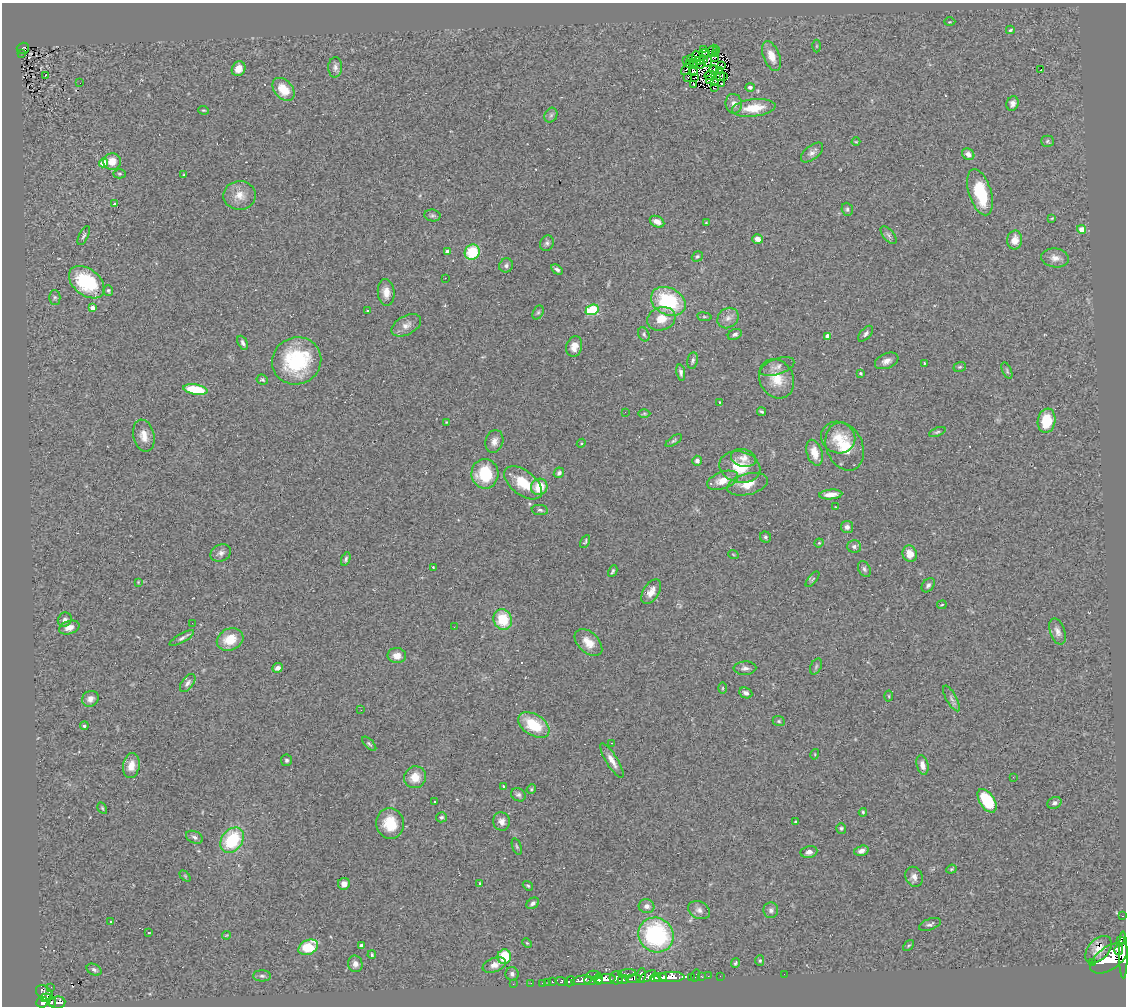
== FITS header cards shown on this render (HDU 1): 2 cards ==
NAXIS1  =                 1124
NAXIS2  =                 1004

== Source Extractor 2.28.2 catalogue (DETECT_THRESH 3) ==
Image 1124 x 1004 px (HDU 1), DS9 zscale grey, 1 PNG px = 1 image px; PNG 1128 x 1008 px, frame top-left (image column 1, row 1004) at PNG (2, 3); each listed source drawn as its Kron ellipse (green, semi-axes under 4 px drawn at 4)
Background 0.528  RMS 0.065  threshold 0.196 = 3 sigma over >= 5 px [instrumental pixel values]
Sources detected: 272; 3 with non-positive FLUX_AUTO (blend fragments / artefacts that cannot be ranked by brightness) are neither listed nor drawn; the other 269 listed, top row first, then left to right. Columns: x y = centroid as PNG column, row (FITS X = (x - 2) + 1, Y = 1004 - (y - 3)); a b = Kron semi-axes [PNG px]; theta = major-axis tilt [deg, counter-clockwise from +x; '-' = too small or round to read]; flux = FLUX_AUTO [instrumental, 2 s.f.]
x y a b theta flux
950 22 5 3 - 3.8
1010 30 4 3 - 6.1
816 46 6 4 90 5.5
23 48 6 5 - 83
704 50 2 2 - 3.2
713 50 6 3 49 5.8
717 51 3 2 - 6.2
705 52 3 2 - 2.9
22 53 3 3 - 9.3
715 54 4 2 - 0.64
696 56 5 2 - 4
771 56 16 8 -68 59
714 57 3 2 - 2.3
692 59 3 2 - 2.8
703 59 3 2 - 1.7
687 60 3 2 - 0.87
699 61 2 2 - 1.4
708 61 5 3 - 3.2
690 63 3 2 - 5.8
700 64 4 2 - 3.4
722 65 4 2 - 1.8
694 66 3 2 - 3.7
335 67 10 7 88 18
239 69 8 6 56 40
686 69 6 3 46 14
1041 69 3 2 - 22
714 70 5 3 - 4.6
719 70 2 2 - 4.7
693 71 5 3 - 8
45 75 2 2 - 2.4
710 75 5 2 - 3.1
724 76 4 2 - 8.7
720 77 5 2 - 10
688 78 3 2 - 10
694 78 2 2 - 3
709 80 4 2 - 3.2
714 82 4 2 - 3.3
80 83 2 2 - 5.7
721 83 3 2 - 2.6
694 84 3 2 - 5
750 87 5 4 - 13
714 88 3 2 - 4.4
284 89 13 9 -48 94
734 104 10 8 -81 27
1013 104 7 6 - 19
754 108 22 8 6 110
203 110 5 3 - 5
551 115 8 6 62 12
1047 141 6 5 - 8.4
856 142 4 3 - 3.5
812 153 13 7 39 22
968 154 7 5 -39 26
112 162 9 8 - 50
104 163 4 4 - 120
119 174 6 4 -2 6.4
184 175 4 3 - 4.3
980 192 24 11 -72 230
240 195 16 14 2 62
115 204 4 3 - 12
847 209 7 5 -68 8.8
432 215 8 6 -8 10
1052 218 3 3 - 4.2
657 222 7 5 -27 26
706 223 4 3 - 4.1
1081 229 4 4 - 54
889 235 10 5 -50 14
84 236 10 4 64 10
758 239 5 4 - 28
1015 240 9 7 81 50
547 243 8 6 65 13
447 252 4 3 - 26
472 252 8 7 - 170
697 256 6 5 - 8
1055 258 14 9 -7 33
506 265 7 6 - 14
557 270 6 4 -32 13
445 278 2 2 - 2.4
87 282 20 13 -38 330
108 290 5 5 - 6.6
386 292 13 8 -84 41
55 297 7 5 -89 9.3
668 301 18 13 -26 320
92 308 4 4 - 44
367 310 3 2 - 7.3
592 310 7 5 24 330
538 312 7 5 62 8.5
704 317 7 4 -8 5.8
728 318 11 9 40 27
661 319 14 11 18 70
406 325 16 9 30 33
644 334 7 5 -67 9.3
735 334 7 5 25 13
866 334 9 5 48 13
827 336 4 4 - 41
243 343 7 4 -63 13
574 347 10 8 73 42
693 360 8 5 79 10
297 361 25 23 27 360
887 361 12 7 23 27
924 363 4 3 - 3.4
777 367 18 8 19 27
960 367 6 5 - 6.6
1007 371 9 4 -65 7.8
681 372 8 4 -79 14
860 373 3 3 - 6.5
777 379 20 17 -62 100
262 380 6 4 -26 8.5
195 389 12 5 -10 200
720 402 3 3 - 3.3
625 412 2 2 - 16
761 412 4 3 - 6.9
644 413 6 4 1 6.5
1047 421 12 9 81 150
446 422 4 3 - 4.1
937 432 9 4 21 7.4
144 436 16 10 -77 46
838 437 17 15 -25 83
494 441 11 9 73 30
674 441 9 4 35 7.8
581 443 5 4 - 5.3
845 447 25 18 -68 130
814 453 13 7 -73 57
743 458 12 9 -14 31
697 461 5 4 - 16
740 467 21 15 -13 120
559 473 5 5 - 10
485 474 15 13 -87 200
723 480 16 8 20 65
523 483 22 12 -38 120
747 484 21 10 14 65
539 487 8 8 - 100
831 494 11 5 4 37
836 507 3 2 - 2.8
540 510 8 5 -9 9.9
847 527 6 6 - 18
765 537 6 5 - 8.8
585 541 7 3 63 6.8
819 543 4 4 - 5.2
854 546 7 6 - 13
221 553 10 8 25 21
733 554 5 3 - 4
910 554 8 7 - 47
346 559 7 4 69 8.6
433 567 3 3 - 3.4
864 569 8 5 -65 11
613 571 6 3 61 7.8
812 579 9 3 50 6.6
138 582 4 4 - 3.6
928 585 8 5 50 13
651 592 14 7 58 40
942 605 5 2 - 3.4
65 620 7 6 - 16
503 620 10 9 - 150
192 623 2 2 - 2.3
69 627 10 6 18 37
454 627 2 2 - 3
1057 631 13 7 -71 25
182 638 14 4 29 14
230 639 14 10 25 96
588 643 16 10 -44 60
397 656 9 7 -5 36
816 666 8 5 64 8.1
278 668 5 4 - 19
745 668 11 7 1 18
188 683 10 5 53 17
722 688 5 3 - 4.8
746 693 7 5 -25 16
889 696 5 3 - 4.4
951 698 14 5 -61 16
90 699 9 7 37 24
361 710 2 2 - 2.2
779 721 6 5 - 7.1
534 725 17 10 -32 170
84 726 4 4 - 7.7
612 743 3 2 - 5.6
369 744 9 4 -45 8.2
815 754 5 3 - 3.5
287 760 5 5 - 8.3
612 761 20 6 -58 38
922 765 10 6 -76 30
131 766 13 8 79 48
415 777 11 10 - 69
1013 777 2 2 - 12
503 786 3 3 - 7.6
531 789 5 4 - 5.3
518 795 8 6 -34 13
987 801 13 7 -57 220
434 802 3 2 - 4.9
1054 803 7 5 25 14
102 808 6 4 -60 6.1
863 812 4 3 - 5.7
441 817 5 5 - 11
502 821 9 8 - 24
795 822 3 3 - 4.2
390 823 15 13 -76 120
841 828 5 5 - 7.3
194 837 9 6 -25 13
232 840 14 10 52 270
517 846 9 4 -72 7.7
861 851 7 5 16 19
809 852 8 6 11 21
951 869 5 4 - 5.2
185 876 6 4 -46 5.4
914 877 10 8 -65 24
480 883 4 3 - 6.4
344 884 6 6 - 23
528 886 5 3 - 5.7
533 903 7 5 37 15
646 906 8 7 - 21
699 910 11 8 -26 24
771 910 8 7 - 16
1123 916 3 2 - 16
111 922 3 3 - 7.9
930 924 11 5 21 13
149 933 3 2 - 4.2
227 935 4 3 - 4
656 935 18 17 - 610
1121 940 4 3 - 970
527 943 5 3 - 4.9
361 945 4 4 - 9.8
909 945 7 4 43 6.3
308 947 10 7 25 180
1098 950 16 10 47 49
1119 950 5 3 - 720
372 955 4 3 - 5.7
1123 955 24 4 -89 2300
504 957 7 6 - 160
1109 958 22 11 34 5500
760 961 5 4 - 6.2
736 963 5 3 - 6.9
1093 963 3 3 - 81
355 964 8 7 - 23
494 965 12 7 21 26
94 970 8 5 -26 12
627 973 8 3 7 190
512 974 7 6 - 14
784 974 2 2 - 100
594 975 7 3 -11 210
641 975 7 4 81 580
262 976 9 5 -1 12
647 976 9 4 32 440
695 976 6 2 74 27
702 976 3 3 - 12
708 976 3 2 - 6.3
720 976 2 2 - 12
660 977 6 3 5 720
672 977 13 5 0 1600
691 977 2 2 - 7.6
616 978 7 6 - 860
655 978 5 3 - 410
598 979 5 3 - 600
605 979 10 5 5 2100
623 979 6 4 22 350
633 979 7 4 5 370
582 980 10 4 10 770
562 981 6 3 -16 93
570 981 5 5 - 200
590 981 6 3 -9 340
552 982 3 3 - 30
531 983 3 2 - 5.1
542 983 2 2 - 11
548 983 3 2 - 8.7
513 984 2 2 - 6.4
51 987 2 2 - 15
44 993 9 6 -42 450
46 998 5 3 - 180
42 1002 6 5 - 440
52 1002 5 3 - 170
57 1003 8 6 7 160
At the frame edge (FLAGS 8, measured only in part): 1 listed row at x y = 1123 955
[3 non-positive-flux detections neither listed nor drawn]